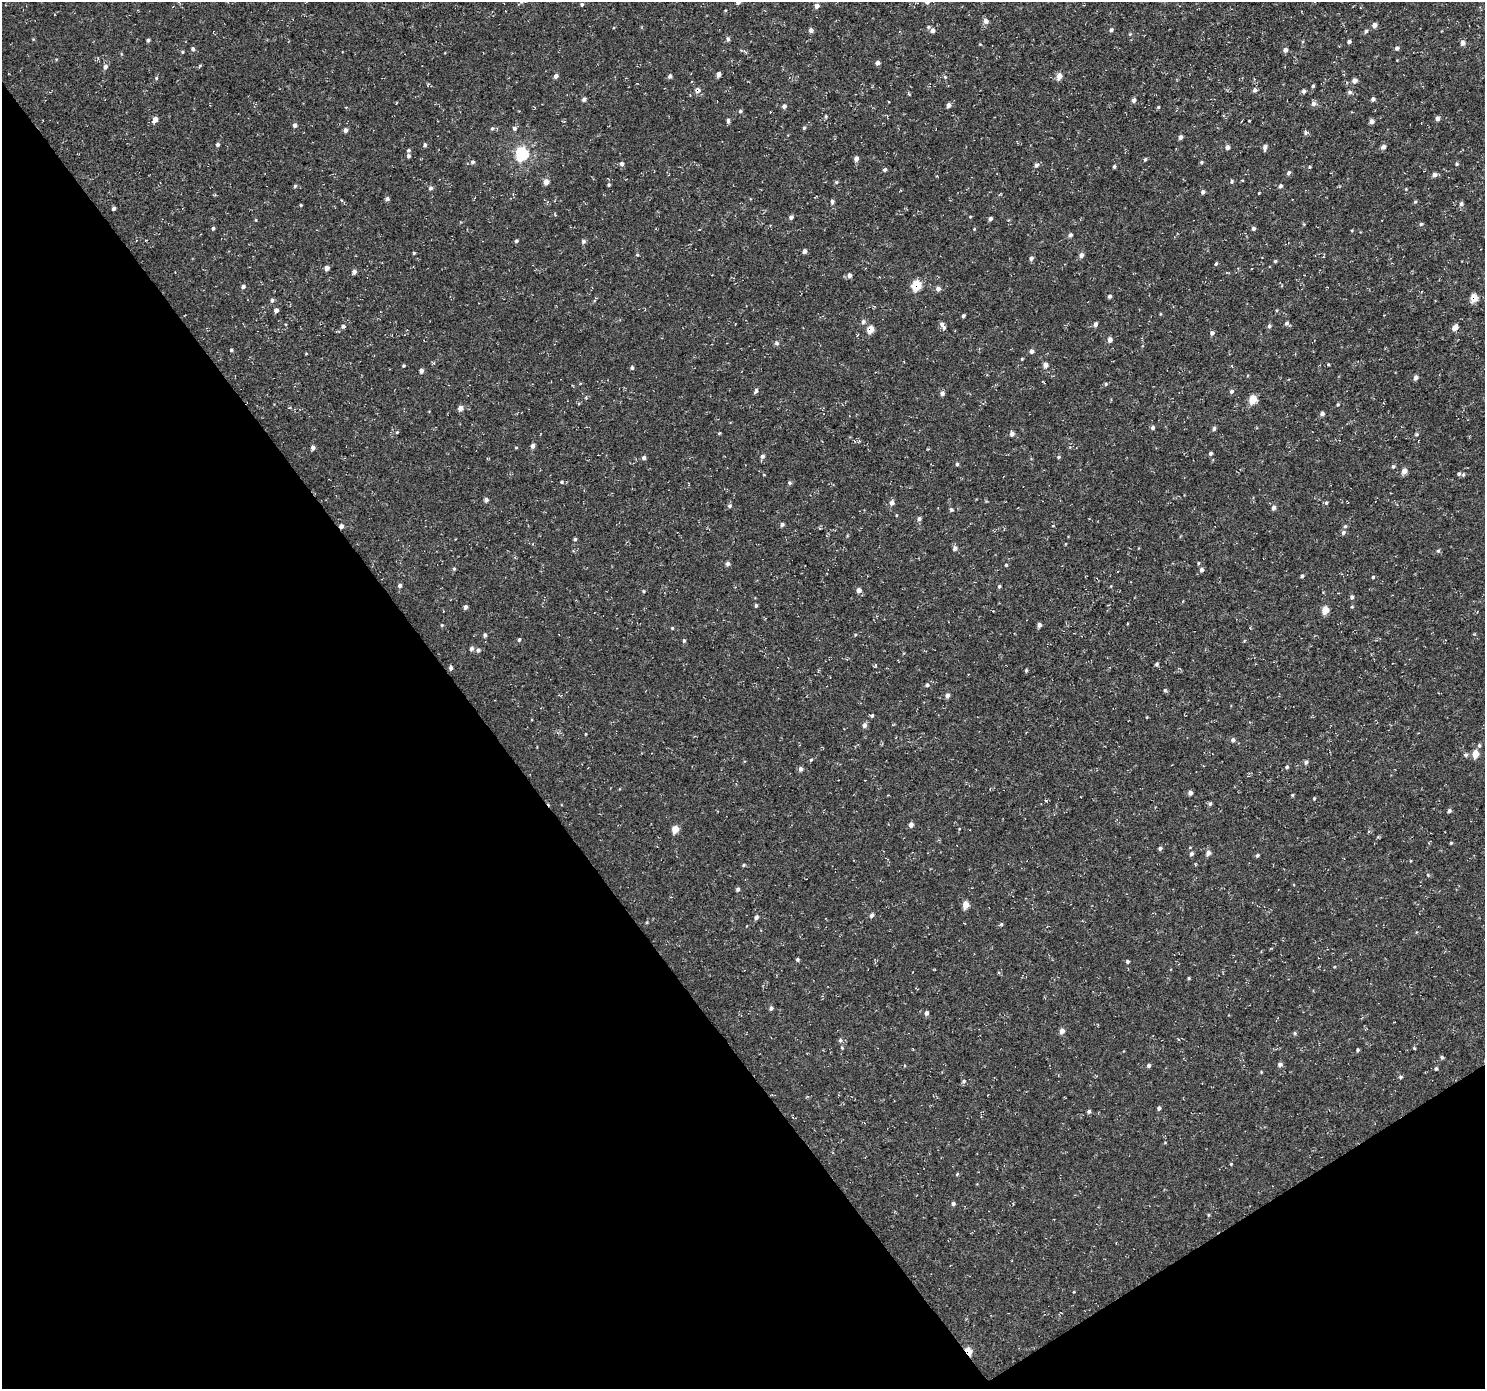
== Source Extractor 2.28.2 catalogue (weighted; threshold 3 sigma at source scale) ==
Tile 14 of 4 x 4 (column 2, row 4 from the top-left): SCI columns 1486-2968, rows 189-1575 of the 5935 x 5860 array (HDU 1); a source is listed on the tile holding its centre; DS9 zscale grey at full resolution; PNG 1487 x 1391 px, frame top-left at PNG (2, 2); no overlay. Shown black and unused: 35% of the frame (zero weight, under 3 of 5 exposures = <1% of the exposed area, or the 3 px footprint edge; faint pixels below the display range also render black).
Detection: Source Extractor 2.28.2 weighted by HDU 2 'WHT'; one run over the whole footprint, this tile lists its part. Background -8.28e-06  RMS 0.0033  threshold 0.0149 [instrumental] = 3 sigma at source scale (4.5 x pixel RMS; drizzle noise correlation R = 1.50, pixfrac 1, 0.0396/0.0396 arcsec/px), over >= 5 px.
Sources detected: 275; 1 inside a brighter listed object's ellipse — not listed separately; the other 274 listed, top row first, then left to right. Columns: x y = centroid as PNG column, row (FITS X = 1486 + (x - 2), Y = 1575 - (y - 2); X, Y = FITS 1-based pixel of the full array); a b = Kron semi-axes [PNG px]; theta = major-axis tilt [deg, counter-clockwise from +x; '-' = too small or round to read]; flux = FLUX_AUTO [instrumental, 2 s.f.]
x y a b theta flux
738 2 4 4 - 1.1
582 4 5 4 - 0.49
817 6 6 5 - 1.3
986 21 6 6 - 1.6
1374 25 5 5 - 1.5
811 30 5 5 - 1
933 30 6 6 - 1.4
1111 30 5 4 - 0.7
1366 31 6 5 - 0.74
1130 34 4 4 - 0.32
728 39 6 4 -90 0.69
148 40 4 3 - 0.64
1349 42 4 4 - 0.72
1463 43 6 5 - 1.2
980 44 5 3 - 0.27
1397 48 5 5 - 0.75
193 49 5 4 - 0.75
1285 50 5 5 - 1.1
183 52 4 4 - 0.36
56 59 5 3 - 0.26
877 63 5 4 - 1.1
199 66 5 3 - 0.31
105 67 6 5 - 1.1
719 74 4 4 - 1.5
556 76 5 4 - 1.3
670 76 4 4 - 0.95
1059 76 6 5 - 2.7
156 78 4 4 - 0.39
1354 81 6 5 - 1.4
1313 86 4 4 - 0.5
698 90 7 6 - 1.6
1255 90 5 4 - 0.98
1304 91 5 4 - 0.87
1349 92 6 5 - 0.66
908 93 7 3 -71 0.33
584 99 5 4 - 0.81
1373 99 5 4 - 0.87
1134 100 5 4 - 1
1314 104 6 6 - 1.2
948 105 5 4 - 0.97
784 106 5 4 - 0.95
1158 107 4 3 - 0.37
740 111 4 4 - 0.5
826 116 5 4 - 0.42
1437 118 5 4 - 1.2
155 120 5 4 - 2.4
728 120 6 4 -89 0.64
1372 121 5 5 - 1.1
295 125 5 5 - 0.99
492 128 6 5 - 0.59
514 128 6 5 - 0.8
804 128 5 4 - 0.46
346 130 5 4 - 1
1306 133 6 5 - 0.61
1180 137 5 4 - 1.1
218 144 4 4 - 0.66
425 145 5 5 - 0.66
1227 147 5 5 - 1.2
1265 147 6 4 80 1.1
1383 147 7 5 29 0.89
408 150 5 4 - 0.52
522 154 7 6 - 33
408 156 5 4 - 0.63
856 159 5 4 - 1.4
1145 159 5 4 - 0.47
473 162 5 5 - 0.77
1201 162 5 4 - 0.42
622 164 5 5 - 0.95
1457 164 5 4 - 0.41
1036 165 6 5 - 0.92
1114 167 4 3 - 0.51
1310 167 5 3 - 0.32
885 170 5 4 - 0.68
1289 173 5 4 - 0.71
1434 175 5 5 - 1.2
1242 180 4 2 - 0.22
1232 181 5 4 - 0.5
546 182 5 5 - 2.2
836 182 5 4 - 0.49
609 185 4 3 - 0.43
295 186 4 4 - 0.5
1280 186 5 5 - 0.68
430 188 5 5 - 0.76
1203 192 5 4 - 0.81
387 199 5 4 - 0.81
341 200 5 3 - 0.32
832 202 6 4 85 0.69
1415 202 5 4 - 0.4
1461 204 5 5 - 0.75
301 205 3 3 - 0.34
114 208 4 3 - 1
791 217 5 5 - 0.82
990 219 4 4 - 0.84
1421 224 5 4 - 0.46
213 228 4 3 - 0.57
1253 228 5 4 - 0.73
974 229 3 3 - 0.25
1070 235 5 4 - 0.89
516 241 4 4 - 0.61
583 241 5 5 - 0.8
804 251 5 4 - 0.98
414 253 3 3 - 0.33
637 255 4 4 - 0.35
1081 255 6 5 - 1.1
1031 258 6 5 - 0.88
1275 261 4 4 - 0.39
1216 264 5 3 - 0.43
327 268 5 5 - 1.2
354 272 5 4 - 1.1
849 275 6 6 - 1.2
916 285 7 6 - 9.3
243 286 5 5 - 0.77
938 289 5 5 - 1.1
1110 296 5 4 - 0.68
1474 298 6 6 - 4.3
272 300 5 5 - 0.68
276 310 4 4 - 1.4
963 316 4 3 - 0.58
863 322 7 5 81 0.88
1287 323 7 5 -32 0.82
942 324 7 5 -73 1.1
1095 324 6 5 - 0.99
343 326 6 4 14 0.62
1269 326 6 5 - 0.68
1455 328 6 5 - 2.1
870 329 7 5 73 3.6
1212 333 5 4 - 1
1110 340 5 4 - 1.6
777 343 6 5 - 0.67
231 350 4 4 - 0.47
1031 351 5 5 - 0.95
306 354 4 3 - 0.24
1022 359 4 4 - 0.28
1046 365 6 5 - 1.6
404 366 4 4 - 0.41
632 368 5 4 - 0.51
421 371 5 4 - 1.1
1416 377 5 4 - 1.1
1106 384 5 4 - 0.45
756 391 6 4 61 0.84
1231 391 5 5 - 0.76
942 393 6 5 - 0.93
1253 399 7 6 - 5.5
1338 404 4 4 - 0.38
289 408 4 2 - 0.24
460 408 5 5 - 1.8
1322 414 5 4 - 0.96
1153 428 5 4 - 0.73
1214 428 5 4 - 0.7
397 432 4 4 - 0.35
719 433 4 3 - 0.31
1012 434 5 5 - 1.2
1416 434 5 4 - 0.48
533 446 5 4 - 1.1
313 448 5 4 - 1.2
516 448 4 3 - 0.27
1210 453 5 4 - 0.57
762 456 6 5 - 0.91
1058 457 5 4 - 0.49
644 458 5 5 - 0.82
957 464 4 4 - 0.54
1393 466 5 4 - 0.52
1404 471 6 5 - 2
1459 474 5 4 - 0.52
1463 474 6 4 87 0.49
562 482 4 4 - 0.46
789 483 5 5 - 0.58
486 500 5 4 - 0.99
986 501 4 4 - 0.28
892 503 6 6 - 1.4
1326 503 5 4 - 0.51
729 506 6 5 - 0.64
1273 508 6 5 - 1.1
951 510 5 5 - 0.5
919 519 6 5 - 0.89
782 524 5 4 - 0.81
341 526 6 5 - 0.95
1345 526 5 5 - 0.54
1343 532 6 5 - 0.83
575 539 4 4 - 0.5
1065 544 4 3 - 0.22
955 548 6 5 - 0.95
574 551 5 3 - 0.3
1438 551 5 5 - 0.51
1198 563 4 4 - 0.32
728 564 5 5 - 0.97
1006 565 4 4 - 0.37
454 569 5 4 - 0.4
1202 570 5 5 - 0.92
1302 576 4 4 - 0.57
1373 577 4 4 - 0.4
400 585 4 4 - 0.94
999 586 4 4 - 0.53
859 590 6 5 - 1.5
643 591 4 4 - 0.37
1352 597 6 5 - 0.72
756 605 5 4 - 0.52
465 607 5 4 - 0.93
1352 607 5 3 - 0.29
1325 610 6 5 - 3.8
442 625 4 4 - 0.39
1039 625 4 4 - 1.2
672 628 4 4 - 0.39
1250 628 3 3 - 0.24
485 635 5 4 - 0.83
519 639 4 3 - 0.51
684 640 5 4 - 0.46
472 648 5 5 - 0.93
478 650 5 5 - 0.9
1157 664 5 4 - 0.58
875 666 6 3 63 0.36
451 668 5 4 - 0.87
1026 670 4 3 - 0.44
927 685 5 5 - 0.68
1165 690 5 5 - 0.48
947 695 5 5 - 1.1
872 716 5 4 - 0.49
1147 717 4 2 - 0.24
864 725 6 5 - 1.1
585 734 4 2 - 0.22
1233 740 5 5 - 0.91
1479 745 6 5 - 0.6
1475 754 6 5 - 4.1
1466 755 6 5 - 0.7
811 760 5 4 - 0.39
1306 762 5 5 - 0.81
1287 767 4 4 - 0.6
801 769 5 5 - 0.94
1190 793 4 4 - 1.1
1292 795 4 4 - 0.37
1314 799 4 3 - 0.29
1210 804 6 4 87 0.58
1449 811 5 4 - 0.76
911 824 5 5 - 1.3
675 829 6 5 - 4.1
1451 843 3 3 - 0.38
1160 848 4 4 - 0.73
1208 853 7 5 59 1.3
1191 854 5 5 - 0.8
1257 855 5 4 - 0.52
743 865 4 4 - 0.41
1428 875 5 4 - 0.36
738 889 4 4 - 0.8
966 905 6 5 - 3.8
871 915 5 4 - 0.91
756 917 5 4 - 0.94
647 922 5 3 - 0.35
1001 924 5 4 - 0.42
797 959 4 3 - 0.57
1127 961 4 4 - 0.54
1189 978 4 4 - 0.34
771 1008 5 4 - 0.8
926 1013 5 4 - 0.89
1062 1031 6 5 - 1.6
1295 1033 5 5 - 0.53
840 1040 6 4 69 0.59
842 1047 5 4 - 0.4
1414 1048 4 3 - 0.31
1357 1050 4 4 - 0.47
1442 1057 5 4 - 0.56
1280 1064 6 5 - 0.97
1149 1065 5 4 - 0.72
1436 1068 4 4 - 0.5
1261 1072 4 3 - 0.27
1400 1077 5 4 - 0.56
964 1081 5 4 - 0.48
1159 1108 4 4 - 0.72
1089 1111 4 4 - 0.68
1231 1164 4 3 - 0.28
957 1174 5 3 - 0.32
953 1203 4 4 - 0.65
1013 1203 4 2 - 0.21
1208 1215 4 4 - 0.35
968 1352 7 5 -59 4.9
Overlapping masked pixels (flux is a lower limit): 5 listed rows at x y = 916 285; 1474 298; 870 329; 341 526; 968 1352
Isophote crosses this tile's border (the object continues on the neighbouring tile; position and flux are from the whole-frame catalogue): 1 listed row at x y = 738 2